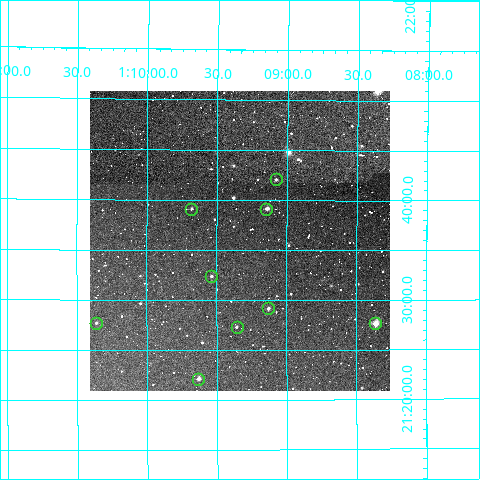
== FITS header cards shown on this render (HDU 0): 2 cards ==
NAXIS1  =                  300
NAXIS2  =                  300

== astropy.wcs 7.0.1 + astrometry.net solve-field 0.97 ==
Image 300 x 300 px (HDU 0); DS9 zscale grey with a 90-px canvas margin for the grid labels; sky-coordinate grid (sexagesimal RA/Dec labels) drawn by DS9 from the SOLVED WCS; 9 Tycho-2 reference stars matched to detected sources circled (green)
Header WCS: RA---TAN/DEC--TAN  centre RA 01:09:20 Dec +21:36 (17.33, +21.60 deg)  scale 6 arcsec/px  FOV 30.0' x 30.0'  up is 0 deg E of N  parity normal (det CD < 0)
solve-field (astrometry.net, Tycho-2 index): VERIFIED the header's WCS against the Tycho-2 star catalogue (verified at 2 index scales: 8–9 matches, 0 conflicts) and refined it, rather than solving blind
Solved WCS: RA---TAN-SIP/DEC--TAN-SIP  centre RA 01:09:20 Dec +21:36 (17.33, +21.60 deg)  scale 5.98 arcsec/px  FOV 29.9' x 30.0'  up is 0 deg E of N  parity normal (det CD < 0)
The solver's refit moves the header's centre by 1.8 arcsec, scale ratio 0.9962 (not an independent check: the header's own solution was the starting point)
Tycho-2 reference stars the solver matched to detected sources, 9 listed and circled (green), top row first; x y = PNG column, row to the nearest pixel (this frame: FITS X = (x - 90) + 1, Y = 300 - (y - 91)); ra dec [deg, ICRS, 3 dp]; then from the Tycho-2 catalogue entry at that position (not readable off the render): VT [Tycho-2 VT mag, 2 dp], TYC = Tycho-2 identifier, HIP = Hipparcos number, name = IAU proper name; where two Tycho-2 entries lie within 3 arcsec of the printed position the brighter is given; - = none
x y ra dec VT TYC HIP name
276 179 17.269 +21.702 12.29 1202-779-1 - -
191 209 17.420 +21.652 11.81 1202-952-1 - -
266 209 17.287 +21.653 10.91 1202-1146-1 - -
211 276 17.384 +21.541 11.95 1202-1511-1 - -
268 308 17.282 +21.486 11.61 1202-1657-1 - -
96 323 17.590 +21.462 11.89 1202-1639-1 - -
375 323 17.091 +21.461 9.65 1202-582-1 - -
237 327 17.339 +21.456 12.58 1202-1733-1 - -
198 379 17.408 +21.369 10.81 1202-1833-1 - -